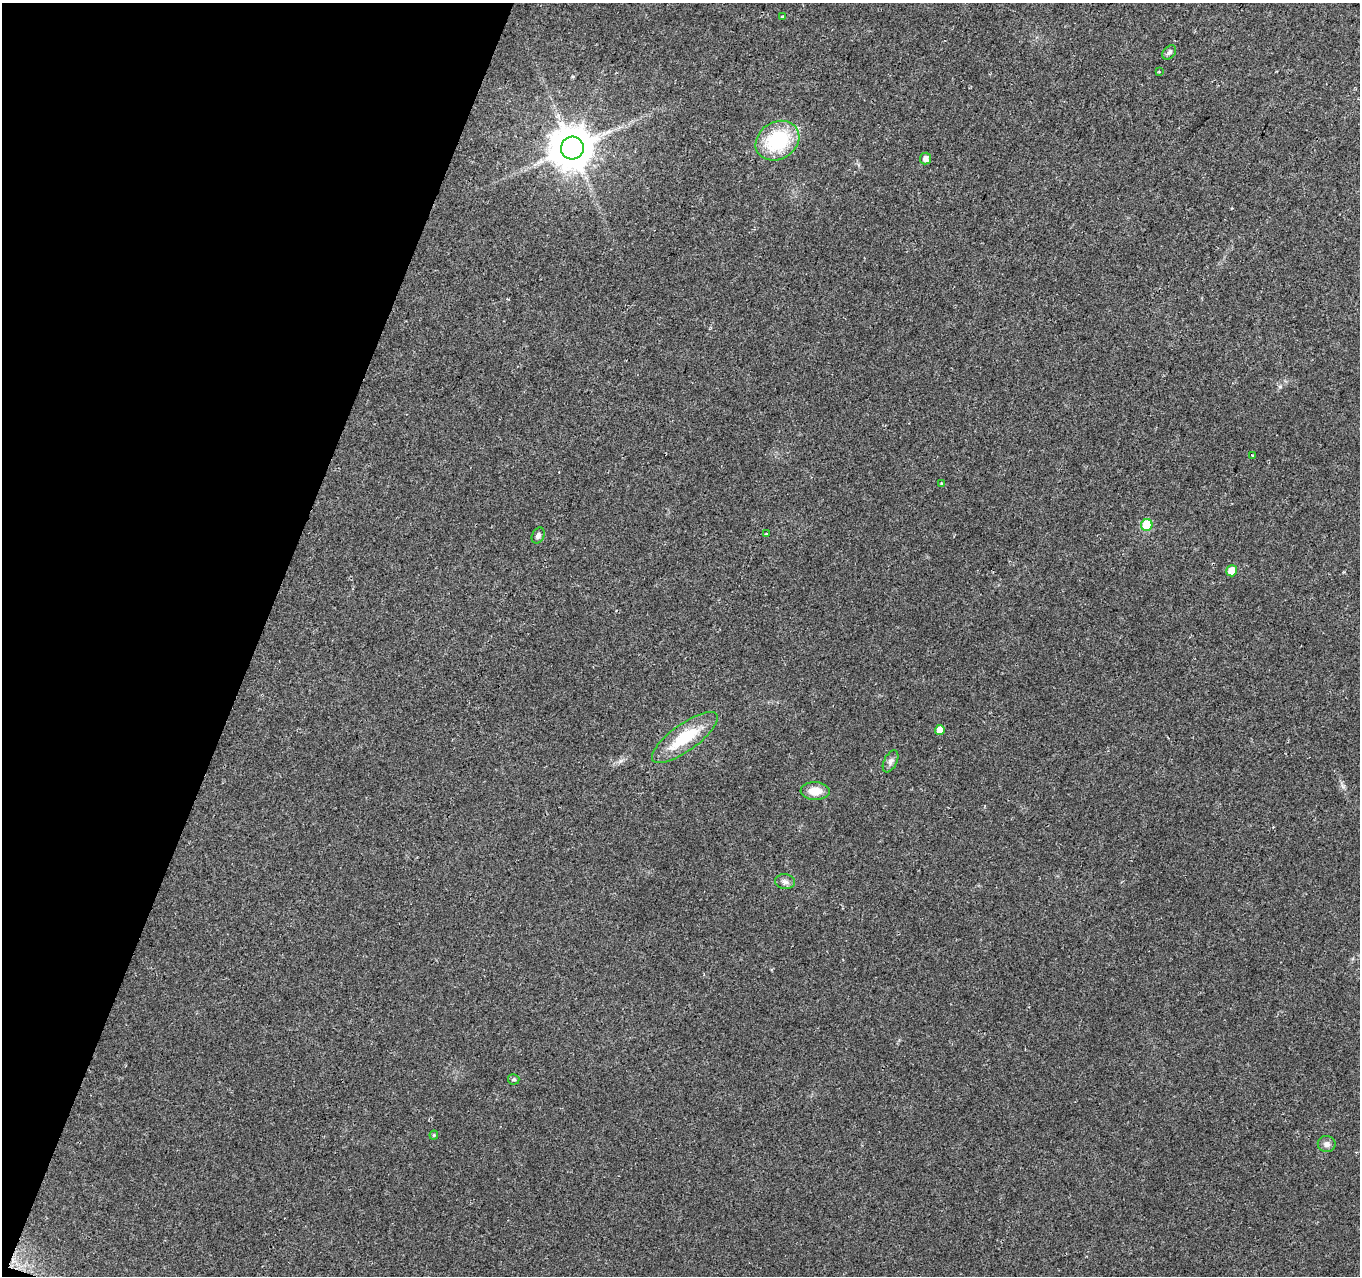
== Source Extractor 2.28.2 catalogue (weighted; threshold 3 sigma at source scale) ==
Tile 9 of 4 x 4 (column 1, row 3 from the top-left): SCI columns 1-1358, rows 1486-2759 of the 5436 x 5585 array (HDU 1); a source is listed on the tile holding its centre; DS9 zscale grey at full resolution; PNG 1362 x 1278 px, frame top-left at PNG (2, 3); each listed source drawn as its Kron ellipse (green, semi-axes under 4 px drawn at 4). Shown black and unused: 19% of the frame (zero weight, under 2 of 3 exposures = <1% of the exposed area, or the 3 px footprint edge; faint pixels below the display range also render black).
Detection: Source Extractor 2.28.2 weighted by HDU 2 'WHT'; one run over the whole footprint, this tile lists its part. Background 0.07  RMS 0.0055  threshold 0.0247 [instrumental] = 3 sigma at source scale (4.5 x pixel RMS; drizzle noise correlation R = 1.50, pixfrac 1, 0.0396/0.0396 arcsec/px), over >= 5 px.
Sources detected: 21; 1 cosmic-ray / hot-pixel residue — neither listed nor drawn; the other 20 listed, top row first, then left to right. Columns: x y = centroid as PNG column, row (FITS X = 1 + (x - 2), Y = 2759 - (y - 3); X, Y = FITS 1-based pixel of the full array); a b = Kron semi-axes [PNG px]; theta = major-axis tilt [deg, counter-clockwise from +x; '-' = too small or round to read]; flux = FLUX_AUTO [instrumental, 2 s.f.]
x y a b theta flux
783 16 3 2 - 0.42
1169 52 8 5 48 1.5
1159 72 2 2 - 0.52
777 141 23 18 32 40
572 148 11 11 - 1900
925 158 6 5 - 3.1
1252 456 3 3 - 0.53
941 483 3 2 - 0.93
1147 525 6 5 - 29
766 534 3 3 - 0.61
538 536 8 6 62 1.7
1232 571 6 5 - 6.3
940 730 5 5 - 5.1
685 737 39 13 36 24
891 761 12 6 63 2.1
815 791 14 9 -2 7.2
785 882 10 7 -10 2.2
514 1079 6 5 - 1
434 1135 4 4 - 0.66
1327 1144 9 8 - 2.3